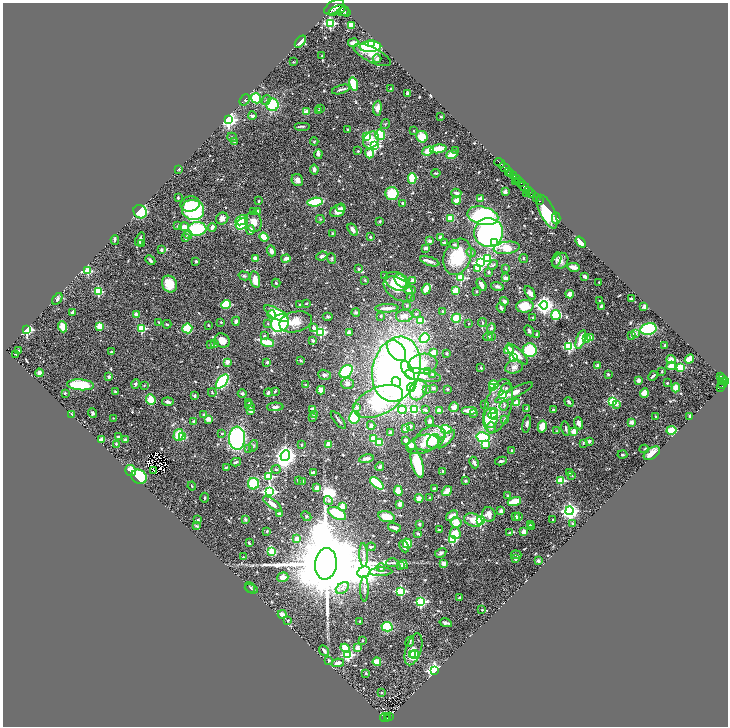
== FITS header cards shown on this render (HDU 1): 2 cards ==
NAXIS1  =                 1451
NAXIS2  =                 1448

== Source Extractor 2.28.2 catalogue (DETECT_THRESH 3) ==
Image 1451 x 1448 px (HDU 1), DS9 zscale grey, zoomed out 1/2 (1 PNG px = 2 x 2 image px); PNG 730 x 728 px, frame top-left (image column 2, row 1447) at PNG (3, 3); each listed source drawn as its Kron ellipse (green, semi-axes under 4 px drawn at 4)
Background 1.05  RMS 0.035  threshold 0.106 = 3 sigma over >= 5 px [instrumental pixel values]
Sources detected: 724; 29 cannot appear on this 1/2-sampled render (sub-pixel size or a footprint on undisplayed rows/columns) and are neither listed nor drawn; of the other 695, the 500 brightest by FLUX_AUTO listed and drawn (195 fainter detections omitted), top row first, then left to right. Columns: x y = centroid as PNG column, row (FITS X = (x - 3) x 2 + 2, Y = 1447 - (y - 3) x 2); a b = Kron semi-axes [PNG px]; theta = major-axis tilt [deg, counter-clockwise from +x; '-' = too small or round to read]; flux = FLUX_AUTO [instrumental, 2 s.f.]
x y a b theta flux
334 7 11 6 30 6800
337 10 9 3 24 2500
343 11 6 4 25 3500
345 12 5 2 - 1500
330 23 3 3 - 880
351 25 4 3 - 160
300 42 7 3 49 41
353 43 5 3 - 37
371 43 4 4 - 140
370 47 11 5 3 600
372 55 20 7 -26 92
322 56 2 2 - 12
377 58 4 3 - 17
293 62 2 2 - 6.3
353 84 7 4 -76 230
341 89 9 3 16 19
391 89 2 2 - 37
408 93 4 3 - 20
256 98 5 5 - 260
245 100 6 4 53 11
266 100 5 4 - 13
272 105 6 6 - 310
320 108 3 3 - 8.8
377 108 7 4 85 58
318 110 2 2 - 11
307 112 4 3 - 65
252 116 4 3 - 16
441 117 2 2 - 27
228 120 4 3 - 3000
385 124 5 3 - 6.4
302 126 8 3 0 11
348 130 3 2 - 12
414 131 2 2 - 10
380 135 5 5 - 240
367 136 3 3 - 360
232 137 5 3 - 11
422 137 6 5 - 120
371 140 9 7 53 76
314 141 4 3 - 8.2
234 142 2 2 - 22
375 146 3 3 - 620
438 149 8 4 8 150
455 150 2 2 - 12
358 151 2 2 - 9.2
428 151 6 4 19 92
369 153 5 4 - 79
318 154 5 4 - 14
452 155 6 4 20 90
500 163 6 3 -38 1700
504 167 6 2 -41 2300
179 169 3 2 - 7
314 170 5 3 - 26
508 172 3 2 - 340
436 173 4 2 - 8.4
511 173 3 1 - 180
513 176 4 3 - 660
412 178 5 3 - 190
517 179 3 1 - 380
297 180 6 5 - 36
516 182 2 1 - 220
520 182 5 3 - 950
524 187 6 2 -38 3000
529 191 3 2 - 410
505 192 3 2 - 32
456 193 5 4 - 22
392 194 6 6 - 180
527 194 4 2 - 25
531 194 5 2 - 1300
178 198 2 2 - 13
536 198 3 2 - 190
480 199 2 2 - 100
456 200 4 3 - 83
259 201 2 2 - 6.2
539 201 2 2 - 290
315 202 8 3 9 440
402 203 2 2 - 22
190 204 10 7 10 76
341 208 4 3 - 11
193 210 11 10 - 640
258 211 3 2 - 9.8
338 211 8 6 27 65
140 212 7 6 - 220
254 212 2 2 - 10
547 212 18 7 -65 350
483 216 16 9 -13 940
222 218 6 5 - 36
556 218 5 4 - 130
320 219 4 3 - 6.6
450 219 4 4 - 84
241 220 6 4 27 200
380 221 3 3 - 9.5
254 222 10 8 -81 59
242 224 6 5 - 280
177 226 4 3 - 8
184 227 5 3 - 120
212 227 4 3 - 34
197 229 9 7 5 380
250 230 5 3 - 29
353 230 7 3 -56 37
488 232 14 14 - 1800
332 233 3 2 - 7.1
188 235 4 4 - 11
264 237 5 4 - 110
370 237 3 3 - 8.6
440 237 3 2 - 16
186 238 4 2 - 14
140 239 7 3 70 25
115 240 4 3 - 11
430 241 2 2 - 59
581 242 6 3 -52 85
141 243 4 3 - 9.1
444 243 3 2 - 6.5
494 243 3 3 - 1100
454 244 5 4 - 11
426 248 4 2 - 22
507 248 13 6 8 200
161 250 4 2 - 15
271 251 6 4 -68 30
471 252 5 3 - 8
322 256 5 4 - 20
457 257 18 13 71 270
256 258 4 3 - 40
331 258 5 4 - 11
487 258 4 3 - 460
524 258 4 3 - 7.9
286 259 4 3 - 31
150 260 5 3 - 16
556 260 7 4 75 16
196 261 2 2 - 41
430 261 10 3 -18 27
560 261 9 7 48 41
480 263 4 3 - 1200
493 265 6 3 44 9.6
573 267 6 3 -12 56
478 268 3 3 - 210
505 268 3 2 - 6.4
359 269 2 2 - 19
88 271 3 3 - 330
488 272 2 2 - 24
244 276 6 4 -15 11
384 276 2 2 - 10
585 276 3 2 - 22
461 278 3 3 - 400
506 278 4 2 - 21
255 280 8 4 -76 91
365 280 3 2 - 6.6
397 281 12 8 -24 140
401 281 7 5 -54 140
413 281 3 3 - 51
599 282 3 2 - 9.4
276 283 4 3 - 8.9
169 284 8 7 - 140
482 285 7 3 -60 46
497 286 6 4 -15 15
398 289 16 10 -36 150
426 289 5 4 - 71
410 290 6 3 -4 39
98 291 3 3 - 430
456 291 4 3 - 120
476 291 2 2 - 14
530 293 7 4 -60 30
570 294 4 4 - 50
411 297 2 2 - 13
57 299 6 3 57 14
631 299 2 2 - 43
504 301 4 4 - 19
599 301 2 2 - 23
306 303 2 2 - 7.9
226 304 4 4 - 240
300 305 3 3 - 7
407 305 4 3 - 7.9
544 305 4 4 - 3200
525 306 9 6 5 140
601 306 4 3 - 13
644 307 3 3 - 19
387 308 12 3 3 50
501 308 5 3 - 17
443 311 3 3 - 8
72 312 3 2 - 17
356 312 4 3 - 11
136 314 2 2 - 64
276 314 14 5 -30 340
416 314 2 2 - 27
272 315 4 3 - 44
556 315 5 4 - 270
327 316 5 4 - 12
381 316 2 2 - 7.1
404 316 8 6 3 42
456 318 5 4 - 190
533 318 2 2 - 19
236 321 4 3 - 22
420 321 3 3 - 270
221 322 2 2 - 12
296 322 16 10 12 110
159 323 4 2 - 6.2
268 323 3 3 - 6.6
280 323 9 8 - 900
469 323 2 2 - 8.3
482 323 4 3 - 11
167 324 4 3 - 9.2
208 325 2 2 - 8
100 326 3 3 - 220
63 327 5 3 - 110
314 327 4 3 - 31
187 328 5 5 - 160
491 328 5 3 - 19
142 329 3 3 - 500
648 329 8 6 12 390
27 330 3 3 - 1200
529 331 6 3 -61 12
320 332 3 3 - 600
349 333 3 3 - 40
635 333 3 2 - 72
537 334 2 2 - 55
264 336 4 4 - 7.1
631 336 3 3 - 11
488 337 4 4 - 13
491 337 4 3 - 11
424 338 5 4 - 370
590 338 3 2 - 130
581 339 10 4 70 130
587 339 3 2 - 190
222 340 8 6 -33 74
313 341 2 2 - 41
268 342 7 3 -13 170
215 344 4 3 - 12
211 345 2 2 - 36
665 345 2 2 - 8
569 346 3 3 - 800
19 350 2 2 - 7.5
509 350 5 4 - 110
530 350 7 7 - 290
397 351 12 7 -52 670
111 352 3 2 - 19
434 352 3 3 - 150
447 353 3 3 - 10
16 354 3 2 - 6.1
517 354 14 5 -44 58
514 357 4 3 - 150
671 359 4 4 - 33
689 359 5 3 - 130
301 360 4 3 - 6.3
227 362 2 2 - 120
267 362 4 3 - 12
423 364 14 10 9 160
598 365 2 2 - 73
671 366 5 3 - 97
514 367 9 6 16 37
681 367 3 3 - 360
481 368 2 2 - 31
396 369 33 23 75 5200
408 370 10 5 -61 330
346 371 7 5 41 440
662 371 3 2 - 6.8
428 372 4 4 - 11
39 373 4 4 - 27
432 374 2 2 - 22
608 374 2 2 - 31
324 375 6 5 - 16
423 375 18 6 -10 110
653 376 5 2 - 16
721 376 3 3 - 200
109 377 3 2 - 23
722 378 2 2 - 230
639 380 3 2 - 75
222 381 8 4 50 580
723 381 3 2 - 420
726 381 2 2 - 330
396 382 5 4 - 550
347 383 6 5 - 26
667 383 2 2 - 18
135 384 5 3 - 13
722 384 4 3 - 210
80 385 13 5 -4 380
144 385 2 2 - 6.2
306 385 3 3 - 6.6
494 385 5 3 - 130
411 387 4 4 - 990
493 387 4 3 - 77
433 388 3 3 - 15
506 388 5 4 - 13
676 388 4 4 - 71
720 388 2 1 - 20
448 389 2 2 - 8.2
321 390 4 4 - 91
418 390 11 8 68 260
426 390 3 3 - 7.3
115 391 3 2 - 8.2
275 391 3 2 - 9.8
212 392 4 2 - 6.3
65 393 2 2 - 18
242 393 4 4 - 12
268 393 4 2 - 20
514 393 21 5 25 80
644 393 5 4 - 88
503 394 3 3 - 580
195 396 4 3 - 11
151 400 5 4 - 95
378 401 26 14 24 990
613 401 3 3 - 680
168 402 6 3 -8 23
569 402 5 3 - 20
249 403 2 2 - 8
517 403 3 2 - 180
485 404 2 2 - 7.1
616 404 4 2 - 48
504 405 5 4 - 12
250 406 5 3 - 13
498 406 28 13 73 160
275 407 8 4 2 23
357 407 2 2 - 51
454 407 5 4 - 34
313 409 2 2 - 55
414 409 3 3 - 510
527 409 3 3 - 8.9
553 409 2 2 - 18
250 410 4 3 - 43
402 410 4 4 - 500
425 410 3 3 - 14
469 410 8 3 0 62
439 411 2 2 - 110
93 413 5 4 - 15
493 413 6 4 49 120
203 414 3 3 - 7.6
314 414 3 3 - 14
473 414 3 3 - 7.9
72 415 2 2 - 43
494 416 4 3 - 130
656 416 2 2 - 12
690 416 2 2 - 28
313 417 2 2 - 16
354 417 6 5 - 330
113 418 2 2 - 7.8
491 418 10 7 87 380
208 419 2 2 - 120
505 419 3 3 - 17
338 420 11 2 -51 13
194 421 2 2 - 49
430 421 5 4 - 19
632 422 4 3 - 33
579 423 6 4 -69 32
527 424 9 4 79 20
371 425 4 4 - 27
410 426 3 3 - 28
542 426 6 4 76 100
491 428 6 3 -84 19
406 429 3 3 - 64
446 429 6 3 -18 350
566 429 7 3 -77 16
672 430 5 3 - 250
557 431 3 3 - 6.8
390 432 4 3 - 14
574 432 3 2 - 170
222 433 2 2 - 13
178 435 6 5 - 130
183 436 3 3 - 200
118 437 3 2 - 34
483 437 6 5 - 330
237 438 11 8 89 1000
430 438 16 11 27 230
373 439 3 3 - 220
446 439 12 4 45 35
101 440 3 2 - 120
125 440 3 2 - 23
406 440 4 3 - 28
433 441 7 5 60 60
589 441 4 3 - 16
379 443 4 3 - 160
583 443 4 2 - 7.6
116 444 2 2 - 7.4
328 444 4 3 - 51
422 444 16 9 16 77
302 445 3 2 - 11
411 445 4 3 - 100
485 445 3 3 - 86
253 446 6 3 75 8.1
248 448 3 2 - 7.6
644 449 4 3 - 7.3
511 450 2 2 - 14
652 453 9 5 33 80
622 455 5 3 - 10
285 456 5 4 - 5300
366 459 7 4 11 29
501 461 6 2 10 12
236 462 5 3 - 11
417 463 15 5 -76 230
474 463 6 3 -63 17
226 467 4 3 - 9.8
380 467 4 3 - 22
276 469 4 3 - 8.3
130 471 6 5 - 73
154 471 2 2 - 7.4
443 471 2 2 - 28
313 472 3 2 - 34
569 472 2 2 - 12
572 475 4 2 - 6.3
269 476 3 3 - 450
139 477 8 6 -31 530
298 480 2 2 - 28
561 480 3 3 - 360
302 481 2 2 - 46
466 481 2 2 - 18
377 483 8 4 -40 350
254 484 6 5 - 260
192 486 4 2 - 8
317 488 2 2 - 110
434 489 3 2 - 20
398 491 5 4 - 78
447 491 5 3 - 82
269 492 4 4 - 1500
507 496 3 3 - 8
204 498 5 3 - 10
419 498 4 4 - 38
430 498 3 2 - 6.2
328 500 4 4 - 12
514 502 7 3 18 220
272 504 11 4 -37 39
400 504 4 3 - 59
342 506 2 2 - 160
501 511 3 3 - 45
569 511 4 4 - 3200
279 513 3 2 - 15
337 513 10 5 -27 250
489 514 7 6 - 60
306 516 5 3 - 8.7
452 516 6 3 36 53
515 516 4 3 - 22
519 516 3 3 - 15
387 517 8 5 -15 110
245 519 4 3 - 16
553 519 2 2 - 12
198 520 2 2 - 30
473 520 9 6 -18 85
480 520 3 3 - 730
456 522 5 5 - 87
572 523 3 3 - 11
419 524 2 2 - 36
530 525 3 3 - 6.3
197 526 4 2 - 10
532 526 3 2 - 6.3
394 528 7 3 -20 33
439 530 4 1 - 6.3
267 531 3 2 - 8.1
524 532 3 3 - 71
418 533 3 2 - 13
455 533 6 5 - 98
509 533 3 3 - 10
296 539 4 3 - 31
452 539 3 3 - 480
249 543 3 2 - 13
407 543 5 4 - 160
404 546 6 3 -64 32
371 547 4 3 - 15
272 552 4 3 - 310
441 553 6 4 30 21
364 555 12 3 -87 21
516 555 5 3 - 8.6
243 557 2 2 - 19
515 559 3 2 - 14
538 561 3 3 - 23
392 563 6 2 2 9.4
444 563 4 3 - 42
326 564 16 10 85 180000
403 565 5 3 - 19
401 566 4 3 - 8.2
381 568 4 4 - 17
364 572 6 5 - 12000
381 572 11 3 1 20
283 577 6 4 20 41
250 587 6 3 -54 8.8
342 588 7 5 35 30
251 589 7 3 -21 9.2
364 589 12 4 90 24
401 591 3 3 - 700
459 598 4 3 - 11
420 602 4 3 - 610
482 609 2 2 - 9.5
282 614 4 3 - 50
288 621 3 2 - 7.2
360 621 2 2 - 11
446 623 6 3 -13 19
387 627 5 4 - 260
362 640 2 2 - 23
410 642 5 4 - 11
345 648 5 4 - 180
358 648 2 2 - 150
413 649 17 7 72 100
324 651 6 3 -53 23
348 655 3 3 - 920
413 655 4 3 - 190
414 655 5 3 - 190
329 661 3 3 - 12
377 662 4 3 - 130
338 663 6 4 11 37
434 671 3 3 - 2500
366 673 2 2 - 17
382 692 2 2 - 18
389 716 2 1 - 10
385 718 5 2 - 57
387 718 4 2 - 58
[195 fainter detections neither listed nor drawn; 29 sub-pixel or undisplayed-footprint detections neither listed nor drawn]